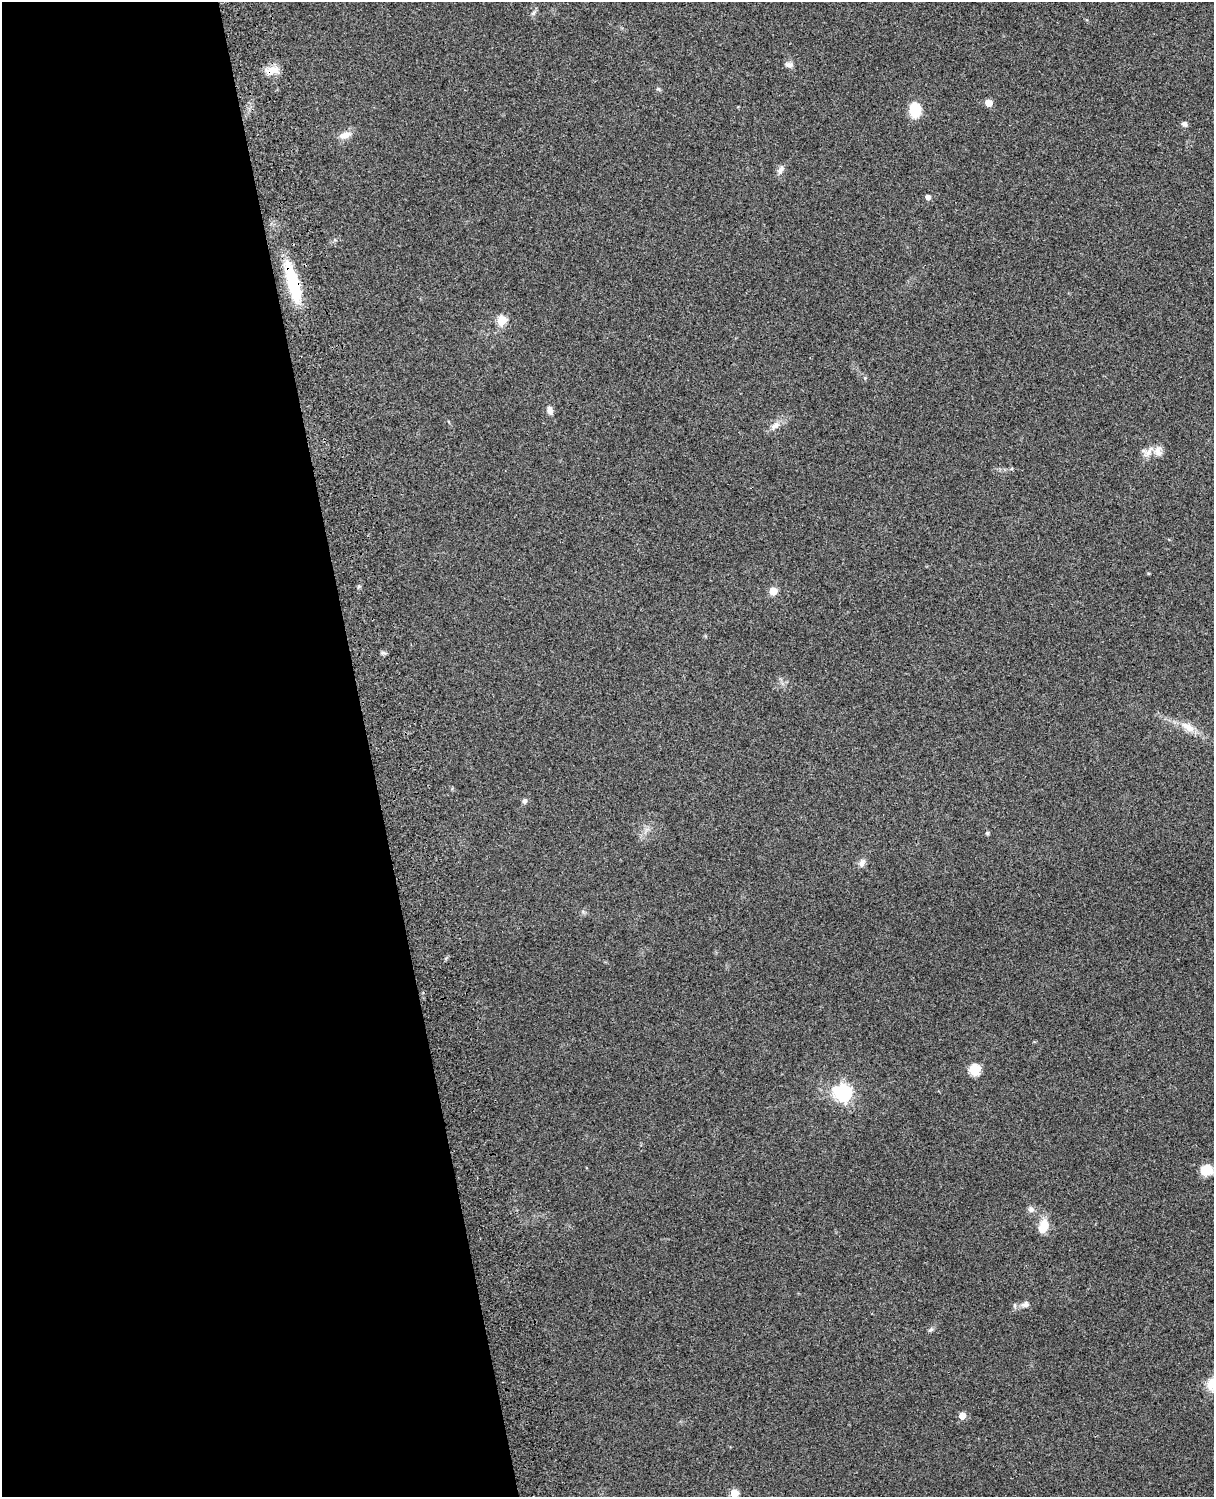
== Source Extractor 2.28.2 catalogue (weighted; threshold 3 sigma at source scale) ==
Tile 5 of 4 x 3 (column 1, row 2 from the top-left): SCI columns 119-1330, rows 1660-3154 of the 5088 x 4927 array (HDU 1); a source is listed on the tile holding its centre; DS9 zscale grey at full resolution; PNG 1216 x 1499 px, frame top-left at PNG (2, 2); no overlay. Shown black and unused: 30% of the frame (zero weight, under 3 of 4 exposures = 6% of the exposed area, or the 3 px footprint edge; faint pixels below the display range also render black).
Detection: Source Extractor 2.28.2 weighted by HDU 2 'WHT'; one run over the whole footprint, this tile lists its part. Background 0.265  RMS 0.0089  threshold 0.0403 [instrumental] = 3 sigma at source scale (4.5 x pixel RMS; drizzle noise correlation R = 1.50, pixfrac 1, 0.05/0.05 arcsec/px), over >= 5 px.
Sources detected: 32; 2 inside a brighter listed object's ellipse — not listed separately; the other 30 listed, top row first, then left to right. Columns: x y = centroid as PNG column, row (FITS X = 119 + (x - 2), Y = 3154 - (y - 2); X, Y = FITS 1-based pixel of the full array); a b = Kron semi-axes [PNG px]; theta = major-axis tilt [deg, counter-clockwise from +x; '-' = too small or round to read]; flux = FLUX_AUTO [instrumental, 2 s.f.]
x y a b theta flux
533 13 7 4 70 1.7
789 65 11 7 -4 3.4
272 71 19 10 10 9.8
989 103 5 5 - 13
915 110 14 10 90 25
1184 124 8 6 -42 2.5
345 135 15 8 20 7.9
780 170 12 7 57 4.1
928 197 4 4 - 4.2
293 283 48 12 -75 53
502 320 5 5 - 40
550 410 10 7 -78 4.8
775 425 12 8 38 5.7
1158 451 14 11 -74 6.6
1148 573 4 3 - 0.83
773 591 5 5 - 20
383 653 8 3 -5 1.6
1188 727 22 9 -33 11
524 801 6 5 - 2.6
987 833 5 4 - 1.4
862 863 10 7 75 4.4
974 1070 6 5 - 60
843 1093 7 7 - 260
1207 1170 14 11 -8 13
1031 1209 8 7 - 3.1
1044 1226 17 8 -84 11
1026 1304 11 8 17 3.9
931 1330 7 5 40 1.8
962 1416 5 5 - 12
734 1493 5 5 - 23
Overlapping masked pixels (flux is a lower limit): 2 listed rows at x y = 272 71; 293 283
Isophote crosses this tile's border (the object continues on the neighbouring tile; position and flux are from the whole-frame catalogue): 1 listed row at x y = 734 1493
Unlisted compact peaks at least as high as the median listed source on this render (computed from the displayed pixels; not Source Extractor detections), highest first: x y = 658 89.